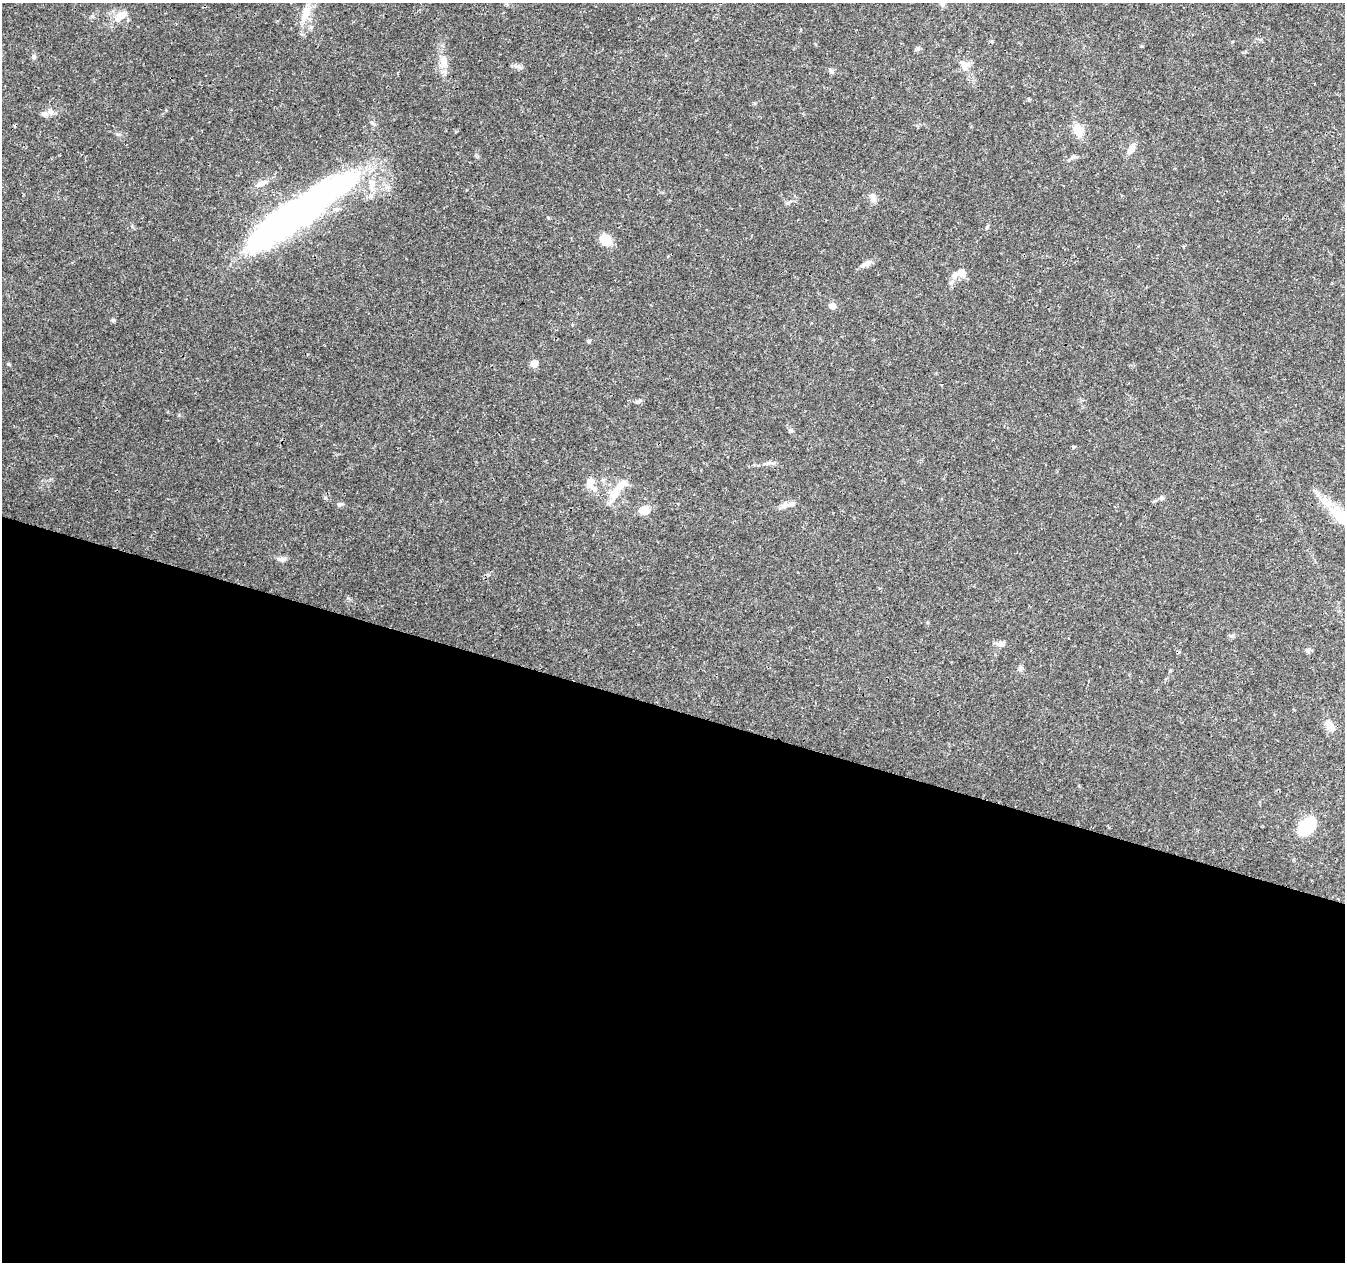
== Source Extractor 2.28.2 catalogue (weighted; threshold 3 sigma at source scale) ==
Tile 14 of 4 x 4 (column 2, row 4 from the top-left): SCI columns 1354-2696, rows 282-1541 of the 5388 x 5541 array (HDU 1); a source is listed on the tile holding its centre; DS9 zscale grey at full resolution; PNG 1347 x 1264 px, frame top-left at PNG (2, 3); no overlay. Shown black and unused: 44% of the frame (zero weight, under 3 of 4 exposures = <1% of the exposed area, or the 3 px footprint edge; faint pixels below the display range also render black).
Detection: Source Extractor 2.28.2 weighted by HDU 2 'WHT'; one run over the whole footprint, this tile lists its part. Background 0.0487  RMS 0.0025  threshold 0.0113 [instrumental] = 3 sigma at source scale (4.5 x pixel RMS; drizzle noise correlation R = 1.50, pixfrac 1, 0.0396/0.0396 arcsec/px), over >= 5 px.
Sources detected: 53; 2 inside a brighter object's white glare — not listed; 4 inside a brighter listed object's ellipse — not listed separately; the other 47 listed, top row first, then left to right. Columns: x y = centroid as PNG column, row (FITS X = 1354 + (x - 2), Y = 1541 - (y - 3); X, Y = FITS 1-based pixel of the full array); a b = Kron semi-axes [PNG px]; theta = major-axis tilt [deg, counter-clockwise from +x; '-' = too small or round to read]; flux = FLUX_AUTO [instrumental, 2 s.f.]
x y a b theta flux
306 13 22 11 69 4.1
92 16 6 4 -71 0.35
119 16 21 10 51 2.9
992 41 5 4 - 0.28
1142 46 4 4 - 0.24
918 48 7 4 56 0.47
33 57 7 5 -89 0.52
444 60 14 9 -85 2.3
964 65 13 9 -69 2
515 66 7 4 -70 0.51
832 72 9 4 -45 0.49
1029 99 5 4 - 0.28
50 112 9 8 - 1.1
1078 131 11 8 -65 4.8
1131 149 14 7 61 1.8
262 183 14 7 24 1.8
873 198 12 6 -76 1.1
789 203 9 3 21 0.46
548 218 5 3 - 0.25
288 219 125 30 36 93
987 227 7 3 54 0.33
605 240 14 12 -36 3.4
867 263 16 6 31 1.3
962 273 8 8 - 2.1
954 276 10 7 51 1.7
832 306 6 6 - 1.7
113 320 5 5 - 0.4
589 341 6 5 - 0.35
534 363 5 5 - 5.4
638 402 9 5 29 0.63
790 431 6 5 - 0.5
1073 447 4 3 - 0.44
590 483 14 9 74 2
621 485 23 11 31 3.3
614 494 8 7 - 4.4
1161 497 7 5 89 0.5
340 504 7 6 - 0.57
785 505 15 7 12 1.6
644 510 11 8 1 3.7
1340 517 40 13 -45 8.1
282 559 11 6 5 0.97
1231 636 7 4 19 0.44
1001 644 10 7 28 1
1307 651 7 5 -45 0.51
1020 668 8 6 29 0.64
1330 725 17 9 -48 2.2
1307 826 20 14 48 12
Isophote crosses this tile's border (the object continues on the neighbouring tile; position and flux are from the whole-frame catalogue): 1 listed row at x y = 1340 517
Unlisted compact peaks at least as high as the median listed source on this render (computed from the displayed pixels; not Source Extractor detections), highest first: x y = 348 598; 179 415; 117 134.